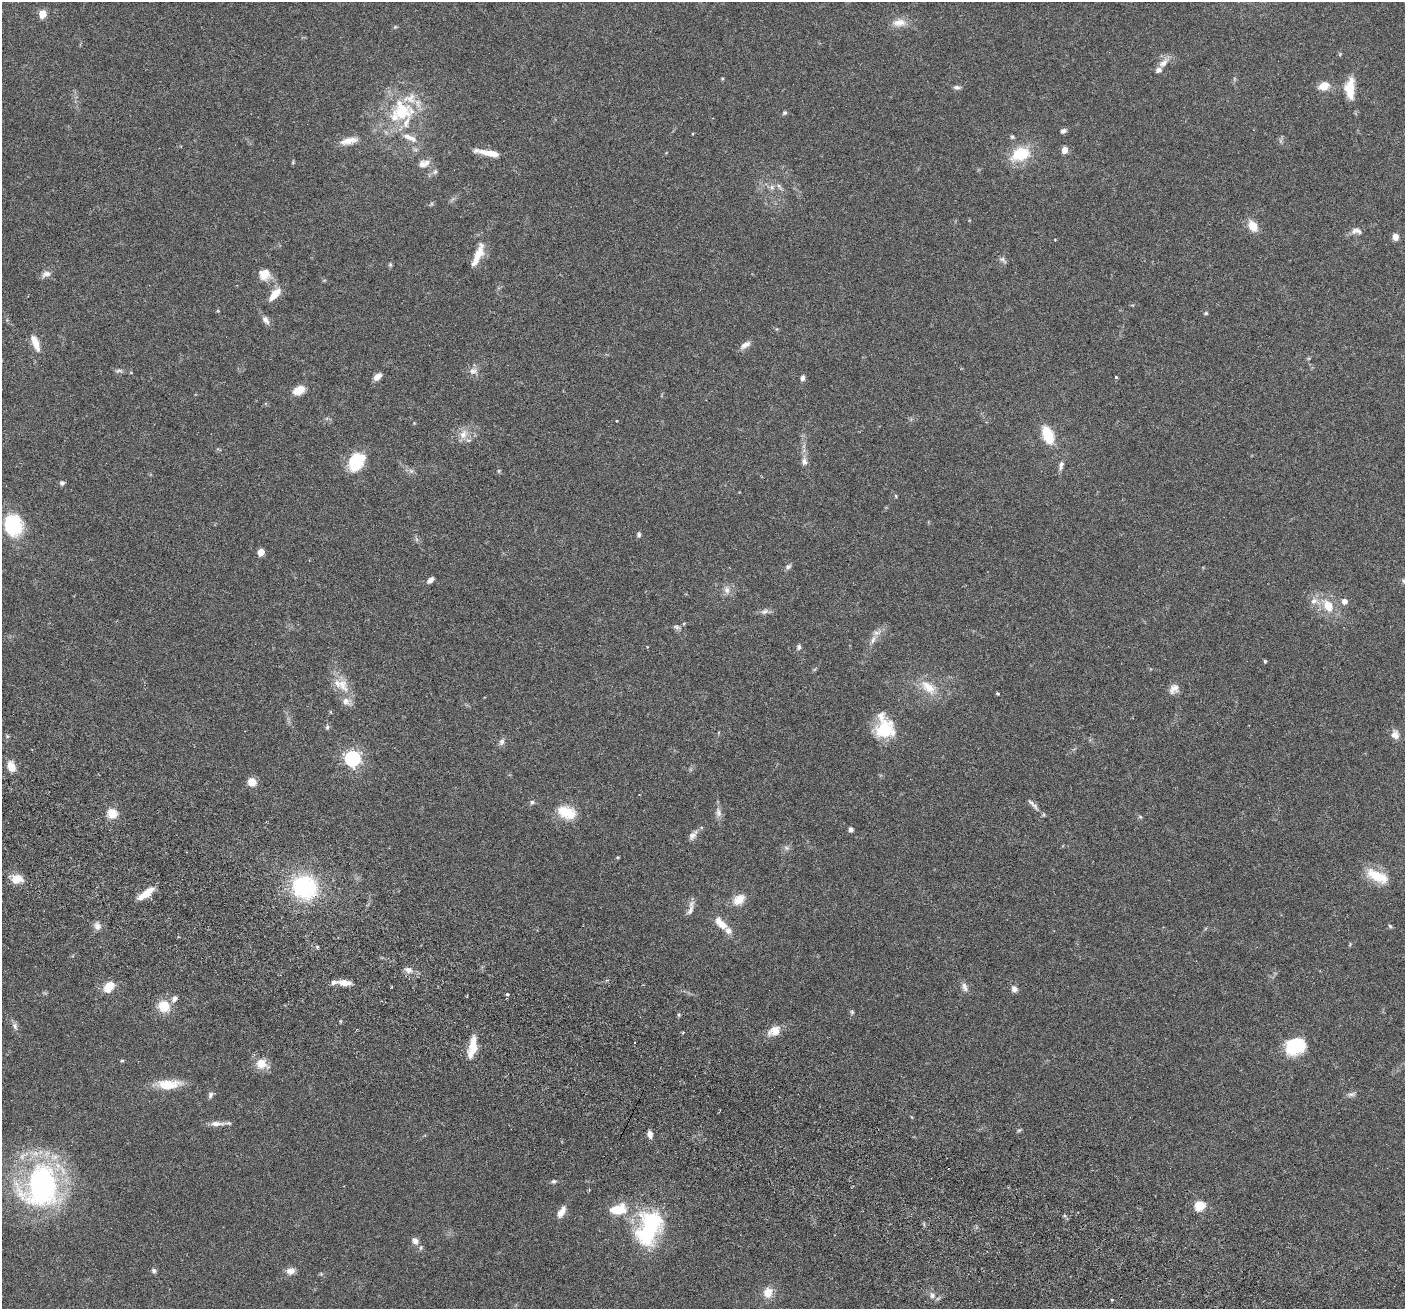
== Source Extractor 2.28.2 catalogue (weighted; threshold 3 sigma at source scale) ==
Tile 6 of 4 x 4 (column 2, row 2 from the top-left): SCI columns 1434-2836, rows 2948-4254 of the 5669 x 5762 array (HDU 1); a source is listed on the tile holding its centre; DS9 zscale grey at full resolution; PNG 1407 x 1311 px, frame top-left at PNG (2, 2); no overlay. Shown black and unused: <1% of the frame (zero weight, under 3 of 6 exposures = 3% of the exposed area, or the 3 px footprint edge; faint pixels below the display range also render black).
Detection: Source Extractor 2.28.2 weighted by HDU 2 'WHT'; one run over the whole footprint, this tile lists its part. Background 0.054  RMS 0.0031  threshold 0.0128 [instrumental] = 3 sigma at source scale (4.09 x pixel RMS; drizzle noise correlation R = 1.36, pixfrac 0.8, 0.05/0.05 arcsec/px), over >= 5 px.
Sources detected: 143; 1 cosmic-ray / hot-pixel residue — not listed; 11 inside a brighter listed object's ellipse — not listed separately; the other 131 listed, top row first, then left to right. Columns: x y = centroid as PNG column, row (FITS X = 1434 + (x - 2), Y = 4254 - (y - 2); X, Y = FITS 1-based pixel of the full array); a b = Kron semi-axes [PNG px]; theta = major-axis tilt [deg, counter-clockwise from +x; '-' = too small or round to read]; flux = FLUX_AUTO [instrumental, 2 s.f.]
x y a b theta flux
42 14 5 5 - 7.8
899 23 19 10 3 2.9
395 27 5 5 - 0.33
1163 63 15 9 41 2.3
722 79 4 4 - 0.28
1324 86 12 9 23 3.3
957 87 9 5 -3 0.82
1350 89 23 10 90 6.4
402 111 31 27 -60 17
784 113 6 5 - 0.5
1063 131 7 5 19 0.83
692 134 4 2 - 0.24
1012 137 6 5 - 0.44
349 141 24 8 11 3.1
1064 150 6 5 - 2.2
490 153 27 6 -11 4.2
1020 154 23 15 17 9.7
293 162 6 3 73 0.32
427 163 11 9 -18 1.7
435 172 7 5 67 0.65
779 186 9 4 -55 0.8
772 187 8 6 -69 0.93
1253 226 12 8 -57 4.4
1358 231 14 6 -25 1.1
1395 237 7 6 - 1.7
1055 239 3 2 - 0.3
478 255 32 9 67 4.9
1003 260 11 6 -41 0.79
390 265 6 5 - 0.45
46 274 12 7 16 1.5
264 274 12 12 - 3.7
275 294 20 8 48 3.5
1206 313 5 4 - 0.38
266 320 12 7 -54 1.4
35 343 21 7 -68 3.3
745 345 16 7 31 1.6
118 371 11 4 5 0.71
473 371 11 8 17 1.6
377 376 10 6 42 1.7
1116 377 3 3 - 0.51
802 378 6 5 - 1
299 390 10 7 25 5.3
617 421 3 3 - 0.24
463 434 13 9 72 2.6
1048 435 12 7 -69 14
355 459 25 15 86 9.2
804 461 10 8 -76 1.3
1061 465 13 5 78 1.1
499 470 5 3 - 0.28
411 471 8 5 -44 0.77
62 483 6 6 - 0.67
896 496 5 3 - 0.28
13 525 23 19 -82 16
639 535 6 5 - 0.61
261 552 5 5 - 3.9
788 567 8 6 31 0.75
430 580 8 5 46 1.4
727 590 10 8 -74 1.5
1314 601 10 8 17 1.8
1344 601 5 5 - 1.8
1328 606 17 12 -60 5.5
765 611 10 6 25 1.1
677 627 10 5 -6 0.79
873 639 14 6 59 1.8
799 647 6 5 - 0.69
1265 661 4 3 - 0.47
342 684 26 13 -56 5.7
928 687 25 13 -42 5.6
1174 689 14 10 48 2
998 694 4 3 - 0.32
327 727 7 5 81 0.56
885 728 27 21 -73 11
1395 735 13 10 -71 1.8
502 742 9 7 63 0.95
352 758 6 6 - 85
11 766 13 8 -71 3.1
252 782 8 8 - 3.1
532 802 7 5 75 0.59
1031 803 13 5 -45 1.1
567 812 21 12 -20 7.8
718 812 13 7 -83 1.5
112 813 10 9 - 4.1
1140 817 6 4 -1 0.37
851 830 5 5 - 0.94
693 835 14 7 48 1.4
786 848 8 6 -21 0.77
186 852 3 2 - 0.19
618 857 5 3 - 0.27
1377 876 29 12 -25 7.4
17 879 12 9 3 4.1
304 887 27 25 -22 27
146 893 20 7 37 4.4
739 899 15 11 36 3.6
690 910 15 7 67 1.6
721 923 19 9 -45 3.7
97 926 10 9 - 1.5
1390 926 6 4 -45 0.39
1350 944 6 3 59 0.3
409 970 10 8 -18 1.7
344 983 13 6 -3 3.2
109 987 11 7 49 6.4
965 987 13 7 -70 1.3
1014 989 8 7 - 1.3
507 994 4 4 - 0.34
174 999 9 6 51 1.1
164 1006 11 11 - 6.1
852 1012 6 4 -46 0.4
679 1015 5 4 - 0.37
15 1026 11 6 -66 0.98
774 1031 18 12 28 3.2
1295 1046 22 17 25 12
472 1048 25 9 79 5.3
122 1061 5 3 - 0.33
262 1064 16 12 -24 3.8
168 1084 30 12 2 6.2
1351 1094 10 5 7 0.88
210 1095 10 6 75 0.81
216 1124 20 6 0 2.1
1019 1130 7 4 19 0.39
650 1134 9 6 -77 1.4
554 1181 6 5 - 0.61
41 1186 48 38 71 64
1200 1205 10 9 - 4.9
618 1210 13 8 10 8.6
561 1212 14 7 56 2.6
649 1228 42 25 70 28
415 1241 10 8 -50 1.6
154 1271 6 5 - 0.62
291 1271 10 8 12 1.8
768 1293 11 9 75 3.6
932 1295 8 6 -90 0.97